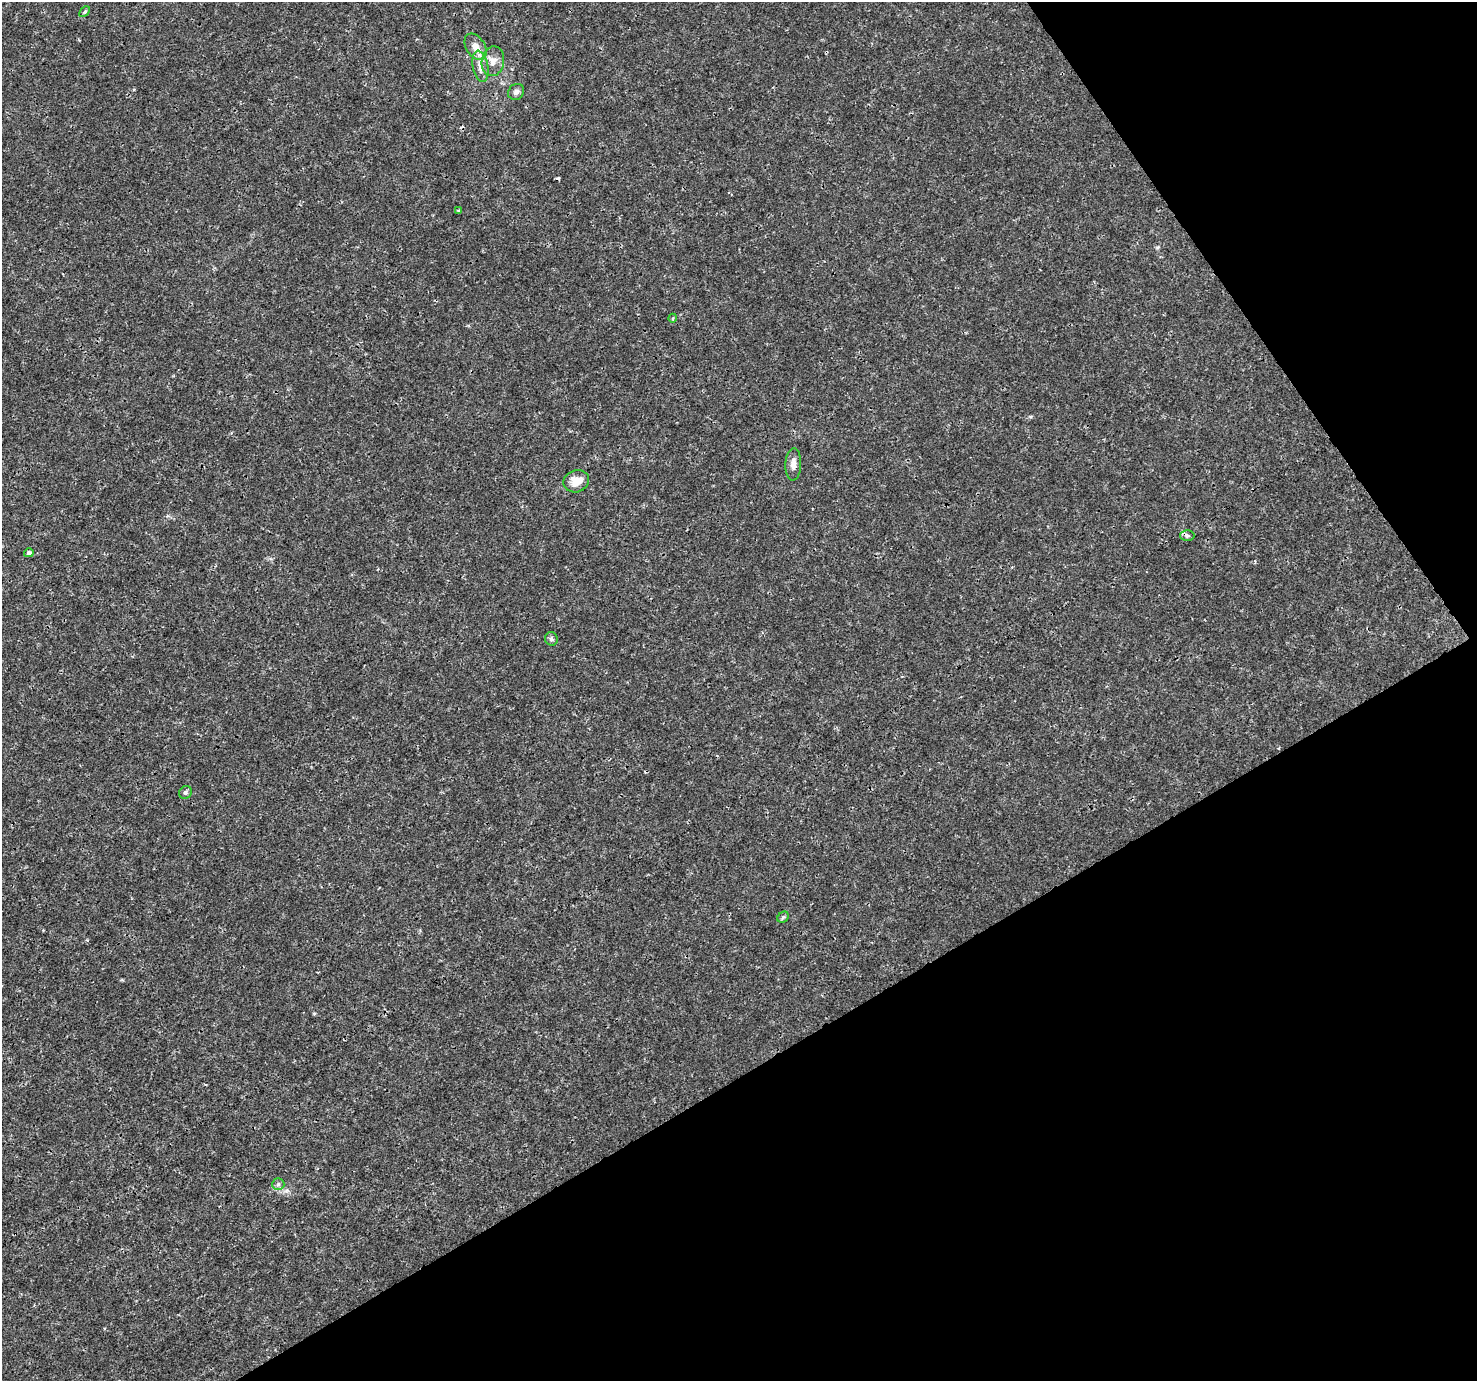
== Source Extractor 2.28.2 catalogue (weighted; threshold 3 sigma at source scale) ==
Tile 12 of 4 x 4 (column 4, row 3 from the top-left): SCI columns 4430-5904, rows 1562-2940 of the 5904 x 5819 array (HDU 1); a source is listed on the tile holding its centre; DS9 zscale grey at full resolution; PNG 1479 x 1383 px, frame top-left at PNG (2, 2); each listed source drawn as its Kron ellipse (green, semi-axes under 4 px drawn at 4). Shown black and unused: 30% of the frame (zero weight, under 3 of 4 exposures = <1% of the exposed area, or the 3 px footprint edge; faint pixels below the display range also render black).
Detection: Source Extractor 2.28.2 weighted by HDU 2 'WHT'; one run over the whole footprint, this tile lists its part. Background 0.0025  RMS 0.0011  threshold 0.00494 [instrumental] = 3 sigma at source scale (4.5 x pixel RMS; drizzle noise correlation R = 1.50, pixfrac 1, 0.0396/0.0396 arcsec/px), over >= 5 px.
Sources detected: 18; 3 cosmic-ray / hot-pixel residue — neither listed nor drawn; the other 15 listed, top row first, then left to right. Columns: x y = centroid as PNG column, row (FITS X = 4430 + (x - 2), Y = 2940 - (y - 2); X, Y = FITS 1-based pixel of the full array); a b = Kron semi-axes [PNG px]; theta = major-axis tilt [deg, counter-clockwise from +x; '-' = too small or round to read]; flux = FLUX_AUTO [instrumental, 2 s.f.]
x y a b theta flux
85 12 6 4 45 0.15
476 47 14 9 -58 1.2
493 61 15 11 80 1
480 66 16 7 -79 0.96
516 92 8 7 - 0.4
458 210 3 3 - 0.09
673 318 4 3 - 0.12
793 465 16 8 87 0.7
576 481 13 11 23 1.6
1187 535 7 5 -1 0.25
29 553 5 4 - 0.25
551 639 7 6 - 0.26
186 792 7 6 - 0.25
783 917 6 5 - 0.19
278 1184 6 6 - 0.26